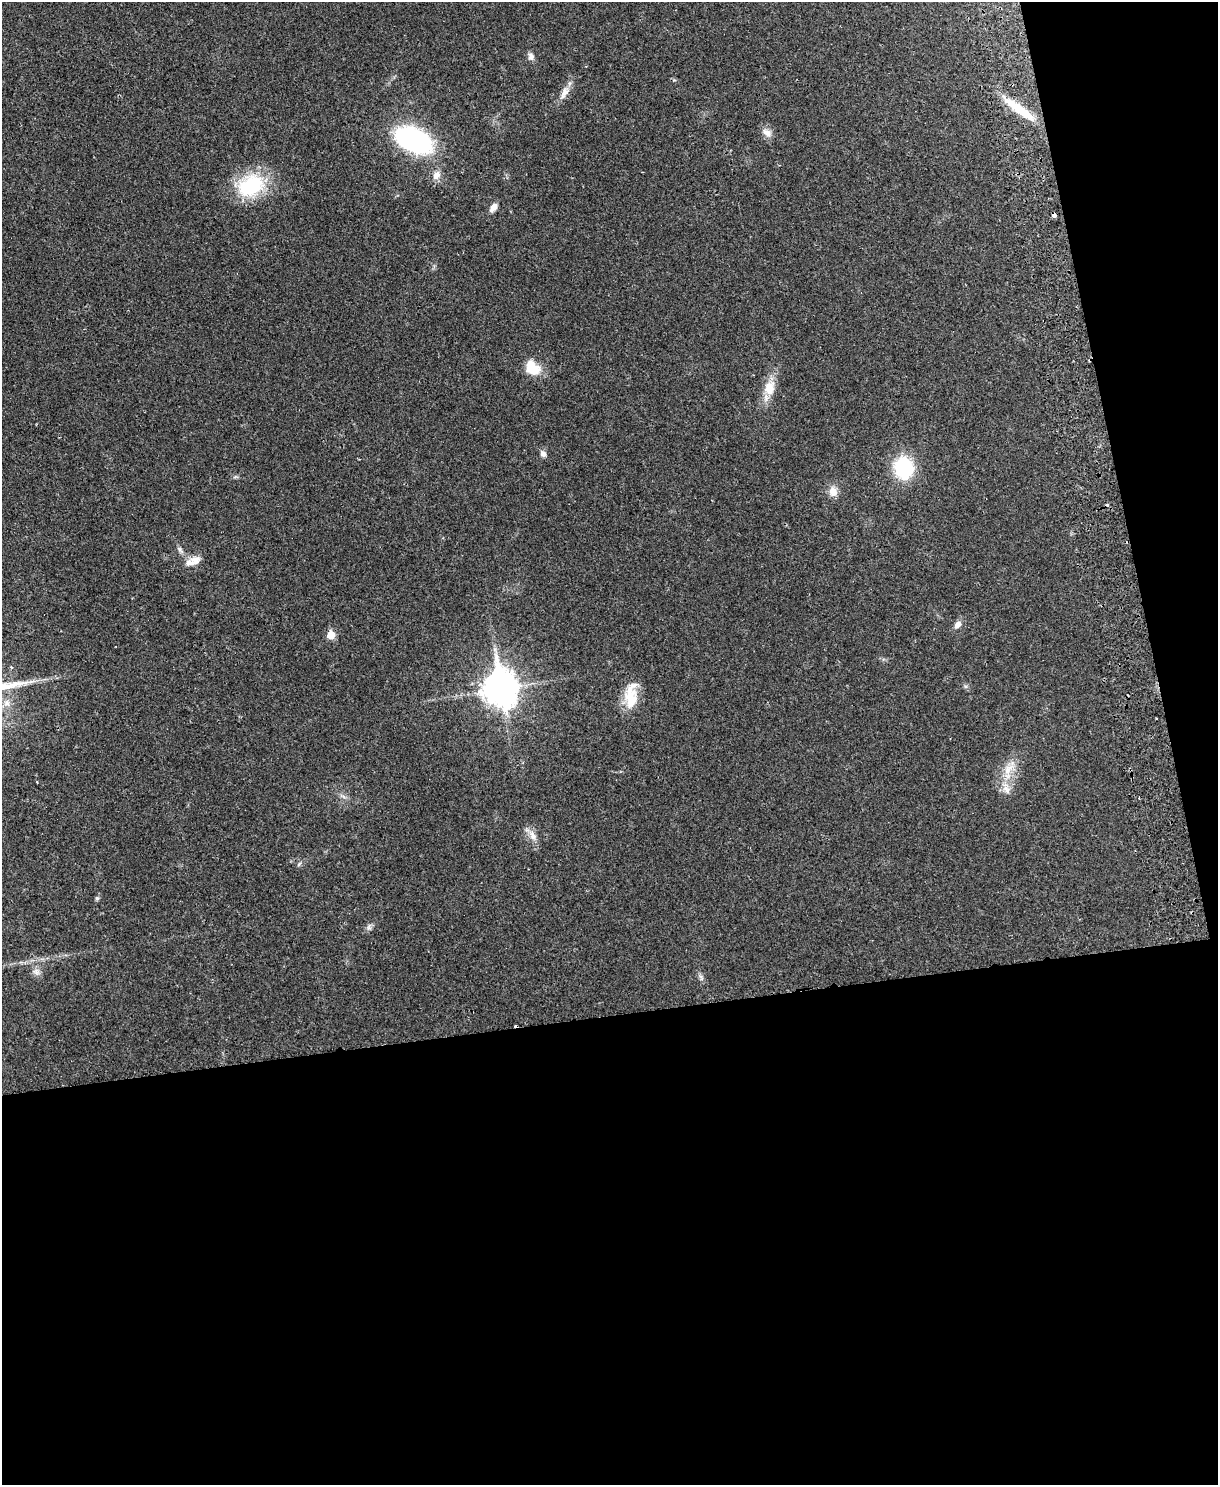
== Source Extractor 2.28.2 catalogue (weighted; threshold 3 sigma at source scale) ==
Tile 12 of 4 x 3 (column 4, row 3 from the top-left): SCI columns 3707-4922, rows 158-1640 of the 4981 x 4874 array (HDU 1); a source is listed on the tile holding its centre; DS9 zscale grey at full resolution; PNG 1220 x 1487 px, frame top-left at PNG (2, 2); no overlay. Shown black and unused: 37% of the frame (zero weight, under 2 of 3 exposures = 3% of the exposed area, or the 3 px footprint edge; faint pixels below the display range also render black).
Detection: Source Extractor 2.28.2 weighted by HDU 2 'WHT'; one run over the whole footprint, this tile lists its part. Background 0.0313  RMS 0.0043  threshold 0.0194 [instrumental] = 3 sigma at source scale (4.5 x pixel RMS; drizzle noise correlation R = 1.50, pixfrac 1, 0.05/0.05 arcsec/px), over >= 5 px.
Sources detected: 33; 2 cosmic-ray / hot-pixel residue — not listed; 1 inside a brighter listed object's ellipse — not listed separately; the other 30 listed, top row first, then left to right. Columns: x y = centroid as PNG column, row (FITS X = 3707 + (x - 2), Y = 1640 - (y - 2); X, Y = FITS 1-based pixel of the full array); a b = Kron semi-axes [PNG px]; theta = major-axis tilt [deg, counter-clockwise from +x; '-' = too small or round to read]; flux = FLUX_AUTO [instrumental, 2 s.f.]
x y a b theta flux
531 56 10 8 -66 1.7
674 80 5 4 - 0.54
564 93 20 9 59 3.6
1019 109 46 10 -36 14
767 132 14 9 -33 2.8
414 140 29 18 -22 73
436 175 13 9 54 2.9
251 186 32 24 28 30
493 207 11 6 55 2.9
1054 215 4 3 - 2.9
532 368 18 14 -48 9.5
769 388 21 15 80 7.2
543 454 8 6 -50 1.7
904 468 15 12 -79 42
833 492 13 10 -77 3.9
180 550 12 5 -58 1.5
195 560 14 12 10 3.8
957 625 11 7 50 2.2
331 635 6 5 - 8.7
31 681 10 3 21 1.2
500 689 13 10 -81 790
631 696 34 15 87 11
1008 769 20 11 50 6.6
1006 789 14 8 -58 3.1
532 836 14 8 -60 3.1
299 864 7 4 45 0.68
97 898 6 5 - 0.82
369 928 8 6 71 1.2
36 972 10 7 -52 1.9
701 977 10 5 -64 1.2
Overlapping masked pixels (flux is a lower limit): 1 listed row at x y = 1054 215